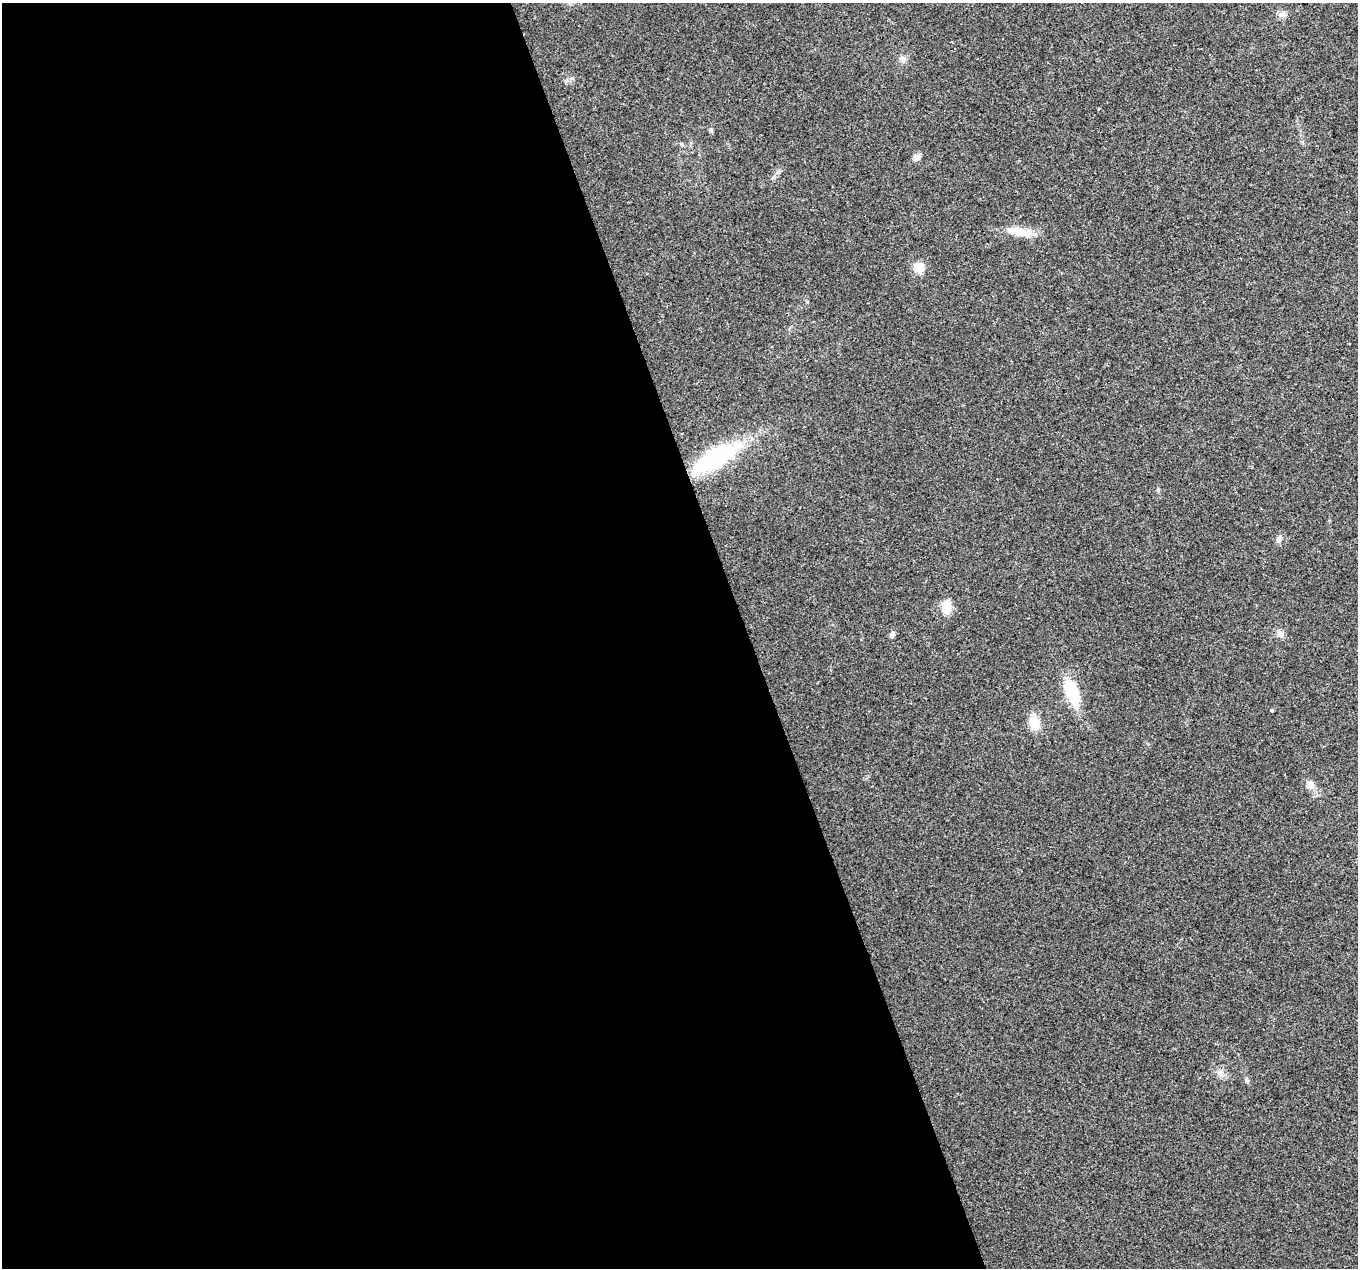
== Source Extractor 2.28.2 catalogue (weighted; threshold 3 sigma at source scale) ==
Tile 9 of 4 x 4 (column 1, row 3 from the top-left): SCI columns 1-1356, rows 1334-2599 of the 5425 x 5251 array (HDU 1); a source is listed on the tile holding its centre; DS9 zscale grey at full resolution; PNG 1360 x 1270 px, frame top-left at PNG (2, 3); no overlay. Shown black and unused: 55% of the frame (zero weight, under 2 of 3 exposures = <1% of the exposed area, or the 3 px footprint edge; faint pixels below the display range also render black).
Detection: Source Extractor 2.28.2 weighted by HDU 2 'WHT'; one run over the whole footprint, this tile lists its part. Background 0.0515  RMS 0.0069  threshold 0.0311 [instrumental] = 3 sigma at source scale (4.5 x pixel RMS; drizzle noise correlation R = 1.50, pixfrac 1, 0.0396/0.0396 arcsec/px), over >= 5 px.
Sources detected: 18; all 18 listed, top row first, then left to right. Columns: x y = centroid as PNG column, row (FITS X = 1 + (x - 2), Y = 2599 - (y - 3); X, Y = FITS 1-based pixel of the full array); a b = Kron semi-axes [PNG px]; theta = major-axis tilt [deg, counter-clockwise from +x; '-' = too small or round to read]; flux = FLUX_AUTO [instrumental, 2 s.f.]
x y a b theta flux
1282 15 10 8 -13 3
902 58 9 8 - 2.9
1099 109 3 2 - 1.2
711 130 5 4 - 1.6
916 157 9 8 - 3.1
1019 232 34 10 -7 12
918 268 6 5 - 38
715 458 55 18 31 78
1279 539 9 6 82 2.2
946 606 11 8 -81 15
892 634 8 6 60 2.2
1280 634 9 7 -38 3.5
1072 692 25 13 -68 29
1272 710 3 3 - 1.6
1034 723 15 10 -83 13
1310 785 10 10 - 4.3
1220 1072 8 8 - 3.1
1247 1081 7 5 -77 1.4
Unlisted compact peaks at least as high as the median listed source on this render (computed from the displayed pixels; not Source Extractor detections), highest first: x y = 778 172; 1158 490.